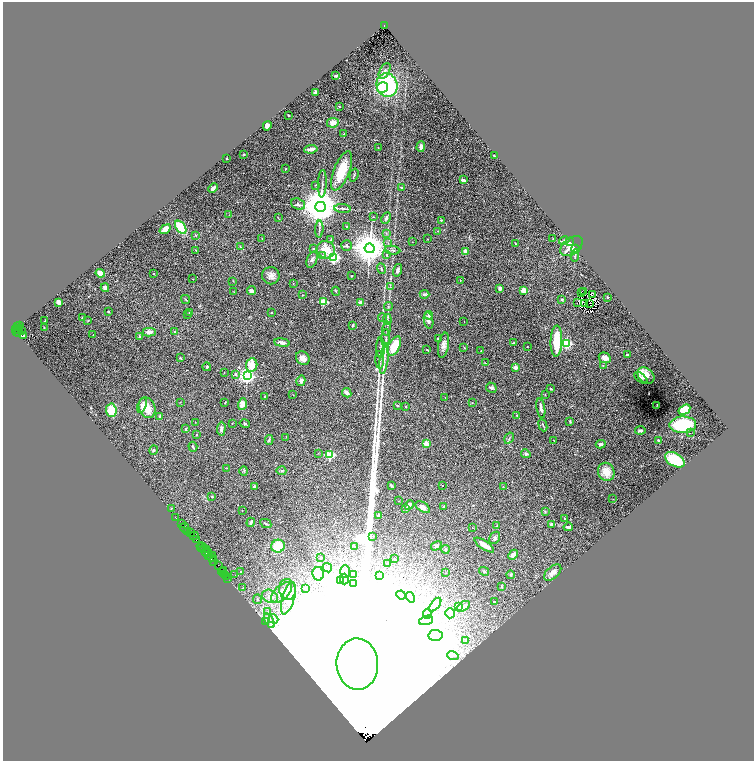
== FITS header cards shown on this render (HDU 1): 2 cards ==
NAXIS1  =                 1503
NAXIS2  =                 1517

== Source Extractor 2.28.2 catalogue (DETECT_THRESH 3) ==
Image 1503 x 1517 px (HDU 1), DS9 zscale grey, zoomed out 1/2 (1 PNG px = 2 x 2 image px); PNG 756 x 763 px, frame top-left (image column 2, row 1517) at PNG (3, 2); each listed source drawn as its Kron ellipse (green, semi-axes under 4 px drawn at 4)
Background 0.893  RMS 0.03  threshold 0.0888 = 3 sigma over >= 5 px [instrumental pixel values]
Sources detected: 335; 39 cannot appear on this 1/2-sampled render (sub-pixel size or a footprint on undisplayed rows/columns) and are neither listed nor drawn; the other 296 listed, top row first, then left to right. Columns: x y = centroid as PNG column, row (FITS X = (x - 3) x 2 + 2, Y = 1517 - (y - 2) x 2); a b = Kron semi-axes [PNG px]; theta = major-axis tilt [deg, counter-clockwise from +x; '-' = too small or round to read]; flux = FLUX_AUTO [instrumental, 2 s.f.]
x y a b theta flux
384 26 4 2 - 4.7e+02
385 71 8 5 60 2.0e+01
336 76 3 2 - 1.1e+01
387 85 12 10 -74 6.0e+02
382 87 6 5 - 6.7e+01
315 92 3 3 - 1.4e+01
339 107 2 2 - 1.2e+01
288 115 2 2 - 5.4e+00
333 123 6 5 - 5.5e+01
267 126 5 4 - 1.9e+01
344 134 3 2 - 3.8e+00
421 147 5 4 - 2.0e+01
378 148 3 2 - 1.9e+00
311 149 7 3 7 2.7e+01
244 154 2 2 - 4.4e+00
494 156 4 2 - 5.9e+00
227 159 2 2 - 7.1e+00
286 169 3 2 - 3.1e+00
342 171 21 8 69 1.9e+02
354 175 6 2 73 6.5e+00
463 180 4 2 - 1.5e+01
322 184 14 2 87 1.3e+01
315 185 3 2 - 2.3e+00
213 188 5 3 - 1.6e+01
401 188 3 3 - 8.3e+00
298 204 7 5 -21 1.7e+01
321 207 5 5 - 2.3e+04
343 209 8 2 -5 8.7e+00
229 214 3 2 - 1.9e+00
374 217 2 2 - 4.3e+00
278 218 3 2 - 2.2e+00
386 218 6 4 62 1.5e+01
441 220 3 3 - 5.0e+00
346 226 2 2 - 3.5e+00
181 227 7 4 -54 1.9e+02
165 229 6 3 36 7.8e+01
319 229 8 2 87 1.0e+01
438 231 2 2 - 2.5e+00
386 233 3 2 - 4.3e+00
195 235 3 2 - 3.6e+00
262 238 3 2 - 2.8e+00
427 239 2 2 - 2.0e+00
553 239 3 3 - 4.0e+00
331 240 4 3 - 7.9e+00
564 241 5 3 - 2.0e+01
412 242 2 1 - 2.4e+00
569 242 4 3 - 1.1e+01
388 243 3 3 - 6.3e+00
515 244 2 2 - 3.7e+00
346 245 5 5 - 1.0e+01
572 246 13 8 38 6.5e+01
240 247 4 3 - 4.8e+00
313 248 3 2 - 3.4e+00
370 248 5 5 - 1.7e+04
575 249 4 2 - 6.9e+00
196 250 3 2 - 2.6e+00
326 250 9 8 - 1.2e+02
392 250 8 3 -8 1.1e+01
466 252 4 3 - 4.7e+01
387 255 3 2 - 7.3e+00
575 255 6 2 80 6.2e+00
322 256 3 3 - 4.8e+00
334 257 3 3 - 1.0e+03
312 259 9 5 70 1.6e+01
381 269 5 2 - 5.9e+00
398 270 6 4 74 1.7e+01
100 273 4 4 - 5.6e+01
154 274 3 2 - 2.7e+00
271 276 9 8 - 3.3e+01
352 276 2 2 - 3.3e+00
193 279 2 1 - 2.1e+00
460 280 3 2 - 2.6e+00
233 281 3 2 - 2.4e+00
293 283 2 2 - 2.5e+00
390 287 4 2 - 4.3e+00
105 288 4 3 - 2.4e+01
500 288 3 3 - 1.5e+01
524 290 3 2 - 1.8e+02
233 291 2 2 - 1.6e+00
251 291 4 3 - 1.7e+01
336 291 4 2 - 5.8e+00
584 291 2 1 - 1.8e+00
581 292 3 1 - 1.1e+01
424 294 5 3 - 1.2e+01
593 294 3 1 - 9.3e-01
302 295 2 2 - 1.9e+00
607 297 2 2 - 4.8e+00
186 299 5 2 - 4.3e+00
562 299 4 3 - 6.9e+00
323 301 3 3 - 3.0e+02
59 302 4 3 - 3.3e+01
361 302 2 2 - 9.8e+01
578 303 3 1 - 1.1e+00
585 304 4 1 - 2.8e-01
590 304 3 1 - 3.7e-01
388 307 4 3 - 5.5e+00
108 311 2 2 - 3.1e+00
190 312 3 2 - 3.7e+00
272 313 2 2 - 8.4e+00
187 314 3 2 - 3.4e+00
429 315 4 4 - 2.0e+01
83 318 4 3 - 1.2e+01
382 318 4 2 - 5.3e+00
387 320 5 3 - 6.9e+00
45 321 2 2 - 3.3e+00
88 321 4 2 - 3.9e+00
428 321 8 4 -79 1.9e+01
464 321 2 1 - 1.3e+00
19 325 3 2 - 8.8e+01
353 325 3 2 - 7.5e+00
18 327 2 1 - 8.8e+01
44 328 2 1 - 2.6e+00
18 329 5 3 - 8.9e+02
387 329 7 1 79 6.4e+00
15 330 2 1 - 5.4e+01
21 330 2 1 - 4.7e+01
17 332 4 1 - 5.4e+01
149 332 6 4 -1 2.2e+01
175 332 3 3 - 3.7e+00
93 335 2 1 - 1.6e+00
23 336 3 2 - 8.9e+00
139 337 3 3 - 1.1e+01
386 338 9 2 90 1.1e+01
438 338 4 3 - 7.7e+00
556 341 16 6 88 1.8e+02
282 343 7 3 -8 3.2e+01
513 343 3 2 - 4.2e+00
566 343 3 3 - 8.4e+02
444 345 13 5 79 3.5e+01
394 346 10 5 62 1.4e+02
527 346 2 2 - 3.0e+00
464 347 4 2 - 3.8e+00
380 348 10 1 90 1.2e+01
427 349 4 3 - 5.3e+00
481 351 2 2 - 2.9e+00
627 355 3 2 - 4.8e+00
180 358 3 2 - 4.0e+00
303 358 7 6 - 3.3e+01
384 358 15 3 82 2.5e+01
605 358 6 5 - 4.8e+01
380 360 9 2 -90 1.3e+01
486 363 4 1 - 2.9e+00
252 365 7 5 82 8.6e+01
603 366 3 3 - 4.7e+00
207 367 4 3 - 6.4e+00
515 367 2 2 - 8.4e+01
224 372 2 2 - 2.1e+00
236 374 4 3 - 1.2e+01
646 375 9 7 -40 6.1e+01
247 376 4 3 - 2.7e+03
641 378 8 3 -39 9.0e+00
301 381 5 4 - 1.4e+01
491 388 5 5 - 1.4e+01
550 389 4 3 - 5.7e+00
347 393 5 3 - 3.3e+01
293 395 2 1 - 1.8e+00
545 395 3 2 - 2.0e+00
265 397 4 3 - 6.0e+00
445 397 2 2 - 1.9e+00
180 402 3 2 - 1.8e+00
225 402 3 1 - 4.7e+00
472 403 3 2 - 2.6e+00
242 404 6 4 72 5.0e+01
142 405 8 4 69 1.8e+01
397 405 3 2 - 6.0e+00
657 405 2 1 - 3.1e+00
406 407 2 2 - 3.9e+00
147 408 10 8 -67 8.2e+01
541 408 10 3 -81 2.5e+01
111 410 6 5 - 1.2e+02
684 410 6 4 33 1.3e+02
517 415 3 3 - 4.8e+00
160 416 4 3 - 6.7e+00
570 421 4 2 - 5.2e+00
195 422 2 1 - 1.6e+00
232 423 2 1 - 2.2e+00
245 424 5 3 - 5.7e+00
543 425 6 2 -67 5.2e+00
683 425 13 8 1 3.1e+02
186 429 2 2 - 2.3e+01
221 429 7 4 87 1.7e+01
640 430 5 3 - 1.4e+01
690 433 2 1 - 4.1e+00
197 434 3 2 - 2.6e+00
286 437 3 2 - 2.5e+00
509 438 6 2 58 5.2e+00
269 440 5 4 - 7.7e+00
554 440 4 1 - 2.3e+00
658 440 3 3 - 7.4e+00
426 444 2 2 - 1.4e+02
601 444 5 3 - 1.2e+01
193 447 5 2 - 7.4e+00
153 450 5 4 - 7.9e+00
318 453 2 2 - 2.2e+00
526 454 5 4 - 1.4e+01
330 455 3 3 - 5.6e+02
675 460 11 6 -31 2.0e+02
227 468 2 2 - 2.0e+00
244 471 5 2 - 4.6e+00
281 471 5 4 - 7.3e+00
606 472 9 8 - 8.6e+01
442 485 2 1 - 3.1e+00
391 486 4 2 - 8.3e+00
503 486 2 2 - 1.9e+00
254 487 3 2 - 1.7e+01
212 497 3 2 - 5.3e+00
613 499 2 1 - 1.6e+00
399 501 2 2 - 2.0e+00
409 505 5 3 - 1.9e+01
444 506 4 2 - 5.4e+00
423 507 8 4 -34 2.7e+01
171 508 3 2 - 2.9e+00
406 508 4 3 - 1.1e+01
242 510 2 2 - 1.7e+00
545 511 4 3 - 4.6e+00
378 516 4 3 - 1.1e+01
176 518 3 1 - 1.4e+01
564 518 2 2 - 3.3e+00
251 522 5 3 - 1.3e+01
181 523 2 1 - 9.6e+01
266 523 6 3 -27 7.6e+00
552 524 4 3 - 1.1e+01
497 525 3 3 - 5.0e+00
568 527 5 3 - 1.4e+01
185 528 5 1 - 1.0e+02
472 528 2 2 - 1.9e+00
187 531 4 2 - 1.4e+02
190 532 3 2 - 6.2e+01
194 536 4 2 - 8.7e+01
373 536 3 2 - 3.2e+00
495 538 6 5 - 1.3e+01
196 540 2 1 - 9.0e+01
484 545 11 3 -34 5.2e+01
202 546 3 2 - 2.0e+02
278 546 7 6 - 1.5e+02
436 546 6 4 29 1.0e+01
201 547 5 1 - 2.0e+02
355 547 3 2 - 2.5e+00
205 549 3 1 - 1.3e+02
445 549 4 3 - 8.6e+00
207 550 3 2 - 3.0e+02
208 552 2 1 - 4.5e+01
206 553 4 1 - 2.7e+02
513 555 5 3 - 2.9e+01
209 556 3 1 - 1.3e+02
212 557 5 2 - 2.9e+02
321 558 3 3 - 3.2e+00
213 559 3 2 - 2.3e+02
394 559 2 1 - 3.5e+00
214 561 2 1 - 8.3e+01
388 563 2 2 - 2.0e+00
218 565 3 1 - 5.9e+01
327 568 5 3 - 9.4e+00
224 571 2 2 - 3.5e+01
484 571 5 3 - 6.2e+00
222 572 4 1 - 1.3e+02
241 572 2 2 - 5.7e+00
345 572 6 5 - 1.7e+01
553 572 10 5 42 4.5e+01
446 573 3 2 - 1.8e+00
224 574 2 1 - 5.3e+01
318 574 6 5 - 3.2e+02
353 574 4 3 - 5.6e+00
235 575 2 2 - 2.0e+00
380 575 3 3 - 6.1e+00
510 575 4 4 - 9.9e+00
226 576 2 1 - 7.4e+01
227 578 2 1 - 6.0e+01
344 579 5 3 - 1.0e+01
340 580 4 3 - 6.4e+00
353 583 3 2 - 2.5e+00
502 587 4 2 - 4.6e+00
243 588 4 3 - 4.2e+00
305 588 3 2 - 3.2e+00
287 589 10 8 -82 4.1e+01
281 592 13 7 44 5.0e+01
401 595 5 3 - 1.1e+01
270 596 8 6 -29 2.1e+01
410 597 5 3 - 1.1e+01
288 598 17 6 74 7.7e+01
257 599 5 3 - 5.7e+00
494 602 4 3 - 5.3e+00
435 605 8 3 51 1.5e+01
459 606 2 2 - 2.0e+01
463 606 7 3 35 2.8e+01
268 611 3 2 - 3.3e+00
450 613 5 4 - 3.9e+01
427 614 5 3 - 1.2e+01
273 619 5 2 - 8.9e+00
426 620 7 3 19 1.5e+01
269 621 8 3 -63 1.9e+01
266 622 4 2 - 4.2e+00
436 635 7 5 -5 2.3e+01
466 640 4 3 - 4.5e+00
453 655 6 4 -19 1.6e+01
357 664 25 21 -87 3.1e+06
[39 sub-pixel or undisplayed-footprint detections neither listed nor drawn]